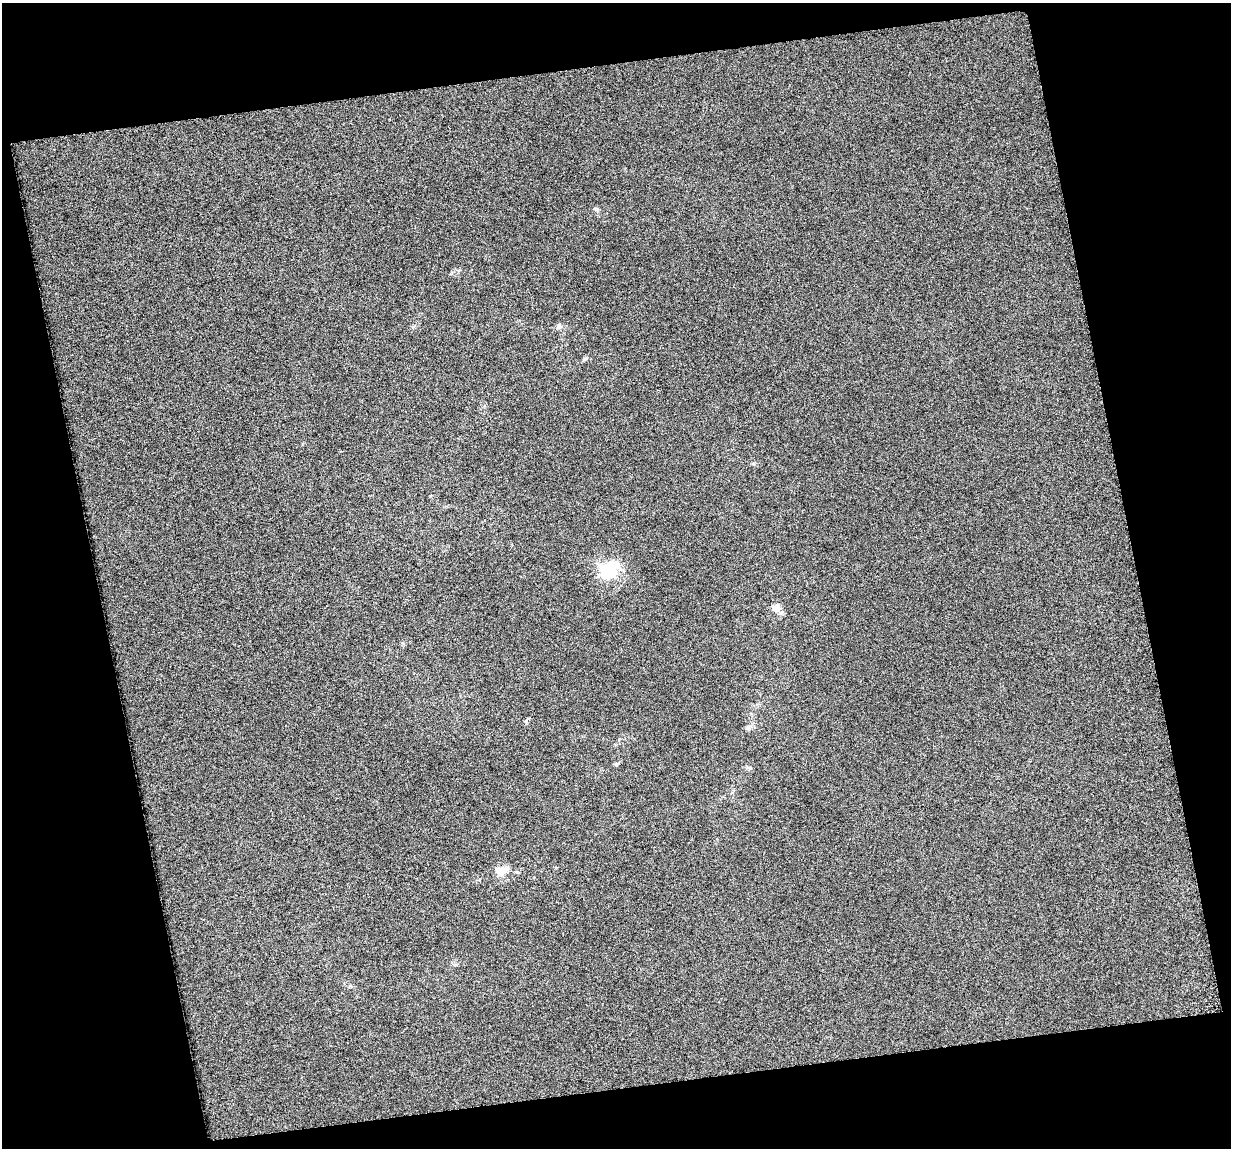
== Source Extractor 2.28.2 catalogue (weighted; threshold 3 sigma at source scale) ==
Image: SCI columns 5-1233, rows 23-1168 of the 1233 x 1184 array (HDU 1 of 3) = the unmasked area's bounding box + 8 px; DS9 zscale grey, full resolution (1 PNG px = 1 image px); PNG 1233 x 1150 px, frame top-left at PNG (2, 3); no overlay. Shown black and unused: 26% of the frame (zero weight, under 3 of 6 exposures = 2% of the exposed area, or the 3 px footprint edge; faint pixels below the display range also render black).
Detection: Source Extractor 2.28.2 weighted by HDU 2 'WHT'. Background 6.59e-04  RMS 0.012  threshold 0.048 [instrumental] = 3 sigma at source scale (4.09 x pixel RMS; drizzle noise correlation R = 1.36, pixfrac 0.8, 0.0396/0.0396 arcsec/px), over >= 5 px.
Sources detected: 9; all 9 listed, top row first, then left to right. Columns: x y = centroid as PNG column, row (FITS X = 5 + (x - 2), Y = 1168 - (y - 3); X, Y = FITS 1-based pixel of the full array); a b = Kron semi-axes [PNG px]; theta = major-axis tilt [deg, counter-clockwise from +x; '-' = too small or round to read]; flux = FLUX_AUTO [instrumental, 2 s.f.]
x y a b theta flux
596 209 6 5 - 1.8
559 327 7 6 - 2.7
585 359 7 3 19 1.6
608 572 10 9 - 81
776 607 11 10 - 7.6
748 728 7 6 - 2.9
616 764 5 4 - 1.7
750 768 6 4 90 1.5
500 871 16 10 19 12